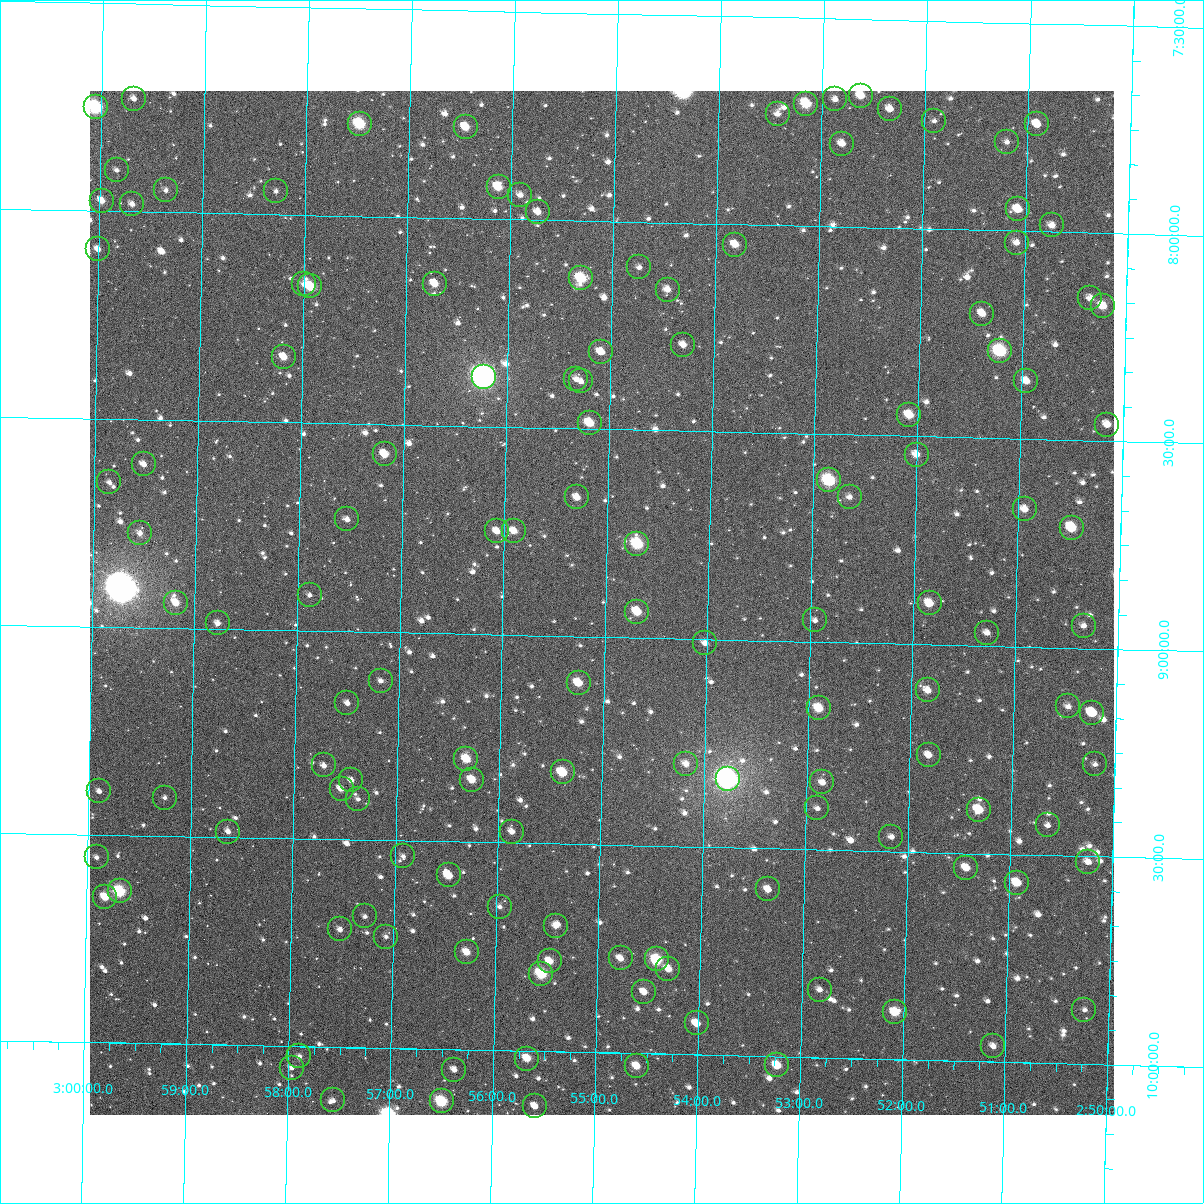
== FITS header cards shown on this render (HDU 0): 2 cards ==
NAXIS1  =                 1024
NAXIS2  =                 1024

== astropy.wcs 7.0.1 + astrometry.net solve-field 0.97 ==
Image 1024 x 1024 px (HDU 0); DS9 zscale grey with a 90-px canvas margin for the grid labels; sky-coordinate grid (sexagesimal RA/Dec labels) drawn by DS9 from the SOLVED WCS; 131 Tycho-2 reference stars matched to detected sources circled (green)
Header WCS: RA---TAN-SIP/DEC--TAN-SIP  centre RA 02:55:02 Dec +08:55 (43.76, +8.92 deg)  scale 8.66 arcsec/px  FOV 147.9' x 147.9'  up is +179 deg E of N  parity flipped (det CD > 0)
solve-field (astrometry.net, Tycho-2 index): VERIFIED the header's WCS against the Tycho-2 star catalogue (verified at 6 index scales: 11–131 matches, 0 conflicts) and refined it, rather than solving blind
Solved WCS: RA---TAN-SIP/DEC--TAN-SIP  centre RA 02:55:02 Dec +08:55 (43.76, +8.92 deg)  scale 8.66 arcsec/px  FOV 147.8' x 147.9'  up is +179 deg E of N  parity flipped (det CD > 0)
The solver's refit moves the header's centre by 0.38 arcsec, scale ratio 0.9999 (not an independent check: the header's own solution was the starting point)
Tycho-2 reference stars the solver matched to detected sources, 131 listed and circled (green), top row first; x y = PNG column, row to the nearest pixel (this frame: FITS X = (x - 90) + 1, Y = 1024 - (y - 91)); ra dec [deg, ICRS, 3 dp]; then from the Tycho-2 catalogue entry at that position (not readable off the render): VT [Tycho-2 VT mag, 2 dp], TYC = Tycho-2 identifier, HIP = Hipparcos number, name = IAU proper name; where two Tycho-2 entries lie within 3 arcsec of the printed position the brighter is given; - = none
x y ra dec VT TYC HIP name
861 96 43.157 +7.683 10.26 640-612-1 - -
134 99 44.920 +7.728 11.80 641-889-1 - -
835 99 43.219 +7.694 11.79 640-547-1 - -
806 104 43.288 +7.706 9.48 640-521-1 - -
96 107 45.012 +7.750 8.08 641-305-1 13976 -
890 109 43.085 +7.714 11.09 640-552-1 - -
778 114 43.357 +7.732 11.60 640-355-1 - -
934 121 42.977 +7.740 12.28 640-758-1 - -
360 124 44.371 +7.778 9.01 641-475-1 13787 -
1037 124 42.727 +7.742 10.81 640-382-1 - -
466 127 44.113 +7.780 10.20 641-285-1 - -
1007 142 42.799 +7.786 12.02 640-484-1 - -
842 144 43.199 +7.800 11.31 640-424-1 - -
117 170 44.958 +7.901 12.63 641-855-1 - -
499 187 44.031 +7.923 10.02 641-253-1 13674 -
166 190 44.839 +7.947 11.60 641-547-1 - -
276 191 44.571 +7.944 11.77 641-377-1 - -
520 195 43.978 +7.941 11.55 641-598-1 - -
102 201 44.993 +7.975 10.78 641-857-1 - -
132 204 44.920 +7.982 11.55 641-862-1 - -
1018 209 42.768 +7.948 11.19 640-762-1 - -
538 212 43.934 +7.981 10.71 641-588-1 - -
1052 225 42.685 +7.985 11.17 640-458-1 - -
1017 243 42.770 +8.028 11.40 640-643-1 - -
735 245 43.453 +8.049 10.72 641-700-1 - -
98 249 45.001 +8.092 11.91 641-153-1 - -
639 267 43.685 +8.109 11.86 641-80-1 - -
581 278 43.826 +8.138 9.18 641-535-1 13603 -
304 284 44.499 +8.166 11.77 641-52-1 - -
435 284 44.181 +8.159 10.79 641-720-1 - -
310 286 44.483 +8.171 9.57 641-420-1 - -
668 290 43.615 +8.161 10.97 641-217-1 - -
1090 298 42.587 +8.158 11.46 640-421-1 - -
1103 306 42.557 +8.176 10.79 640-504-1 - -
982 314 42.849 +8.201 11.47 640-133-1 - -
683 345 43.573 +8.293 11.60 641-524-1 - -
1000 351 42.804 +8.289 8.57 640-117-1 13303 -
601 352 43.773 +8.314 10.87 641-752-1 - -
284 357 44.544 +8.342 10.59 641-718-1 - -
484 377 44.057 +8.382 6.02 641-763-1 13679 -
576 379 43.832 +8.381 11.32 641-690-1 - -
581 381 43.820 +8.386 11.48 641-387-1 - -
1026 381 42.738 +8.360 11.16 640-680-1 - -
909 415 43.020 +8.449 10.19 640-578-1 - -
590 423 43.797 +8.485 9.93 641-532-1 - -
1107 425 42.539 +8.460 11.57 640-112-1 - -
385 454 44.294 +8.571 10.23 641-722-1 - -
917 455 43.000 +8.544 10.87 640-485-1 - -
144 464 44.880 +8.607 11.11 641-144-1 - -
829 480 43.212 +8.610 8.73 640-631-1 13422 -
109 482 44.962 +8.652 12.43 641-778-1 - -
577 497 43.824 +8.665 11.02 641-139-1 - -
850 497 43.161 +8.650 12.54 640-292-1 - -
1025 509 42.734 +8.669 11.39 640-350-1 - -
347 519 44.382 +8.730 11.62 641-460-1 - -
1072 528 42.619 +8.710 9.78 640-172-1 - -
497 531 44.017 +8.751 10.98 641-717-1 - -
514 531 43.976 +8.750 10.89 641-574-1 - -
140 533 44.886 +8.773 11.78 641-590-1 - -
637 544 43.675 +8.774 8.93 641-774-1 - -
310 595 44.470 +8.914 12.40 641-362-1 - -
176 603 44.796 +8.939 10.53 641-376-1 - -
930 603 42.960 +8.900 10.43 640-777-1 - -
637 612 43.672 +8.937 9.94 641-133-1 - -
815 620 43.238 +8.949 11.80 640-372-1 - -
218 623 44.693 +8.986 11.69 641-793-1 - -
1084 626 42.584 +8.946 12.10 640-784-1 - -
987 633 42.818 +8.969 11.69 640-530-1 - -
705 643 43.505 +9.009 11.72 641-783-1 - -
381 681 44.293 +9.117 12.06 641-432-1 - -
579 683 43.810 +9.112 10.23 641-454-1 - -
928 690 42.960 +9.110 10.95 640-186-1 - -
347 703 44.373 +9.172 12.11 641-351-1 - -
1068 706 42.617 +9.141 11.64 640-201-1 - -
819 708 43.224 +9.160 9.95 640-819-1 13427 -
1092 713 42.559 +9.154 11.42 640-324-1 - -
929 755 42.954 +9.266 10.90 640-438-1 - -
466 759 44.080 +9.301 9.91 641-836-1 13690 -
686 764 43.545 +9.301 11.31 641-826-1 - -
1095 764 42.548 +9.278 11.95 640-785-1 - -
324 765 44.427 +9.324 11.51 641-786-1 - -
563 772 43.845 +9.328 9.90 641-88-1 - -
728 779 43.443 +9.336 6.82 641-24-1 13495 -
351 780 44.359 +9.357 11.94 641-681-1 - -
472 780 44.066 +9.350 10.35 641-411-1 - -
822 782 43.211 +9.338 11.45 640-348-1 - -
342 789 44.383 +9.379 11.56 641-625-1 - -
99 791 44.974 +9.396 11.92 641-747-1 - -
165 798 44.813 +9.408 12.01 641-597-1 - -
358 799 44.342 +9.403 12.45 641-332-1 - -
817 808 43.222 +9.401 11.61 640-550-1 - -
979 810 42.828 +9.394 9.80 640-161-1 - -
1048 825 42.659 +9.428 11.44 640-765-1 - -
228 832 44.658 +9.487 11.91 641-773-1 - -
512 832 43.966 +9.473 11.56 641-283-1 - -
891 837 43.040 +9.465 11.75 640-298-1 - -
403 856 44.229 +9.538 12.34 641-750-1 - -
97 857 44.977 +9.555 12.44 641-27-1 - -
1088 862 42.559 +9.514 11.43 640-260-1 - -
966 868 42.856 +9.535 10.73 640-775-1 - -
449 875 44.118 +9.582 10.50 641-302-1 - -
1017 883 42.731 +9.568 10.23 640-632-1 - -
768 889 43.337 +9.599 11.10 640-154-1 - -
120 891 44.920 +9.635 8.61 641-50-1 13950 -
105 897 44.955 +9.650 10.09 641-749-1 - -
500 907 43.991 +9.654 12.30 641-264-1 - -
365 916 44.320 +9.685 12.56 641-529-1 - -
556 926 43.854 +9.698 11.65 641-449-1 - -
340 929 44.380 +9.717 12.30 641-876-1 - -
386 937 44.267 +9.732 12.70 641-78-1 - -
467 952 44.068 +9.766 10.61 641-928-1 - -
621 958 43.694 +9.772 11.22 641-968-1 - -
657 959 43.605 +9.773 9.70 641-969-1 13543 -
550 961 43.867 +9.783 10.61 641-946-1 - -
668 969 43.577 +9.795 10.65 641-934-1 - -
541 974 43.886 +9.814 9.00 641-983-1 - -
820 990 43.206 +9.837 12.14 640-869-1 - -
644 992 43.635 +9.852 11.51 641-941-1 - -
1084 1010 42.558 +9.869 12.26 640-912-1 - -
895 1012 43.021 +9.886 9.92 640-900-1 - -
697 1023 43.505 +9.925 10.62 641-914-1 - -
993 1046 42.779 +9.963 11.51 640-926-1 - -
299 1056 44.473 +10.025 12.29 644-617-1 - -
527 1059 43.917 +10.018 10.20 644-628-1 - -
777 1065 43.306 +10.021 10.03 643-511-1 - -
637 1066 43.648 +10.030 10.61 644-638-1 - -
292 1068 44.491 +10.052 12.10 644-80-1 - -
454 1070 44.094 +10.049 11.81 644-525-1 - -
333 1100 44.388 +10.129 11.89 644-648-1 - -
442 1101 44.123 +10.126 8.86 644-294-1 13706 -
535 1106 43.895 +10.132 11.39 644-288-1 - -